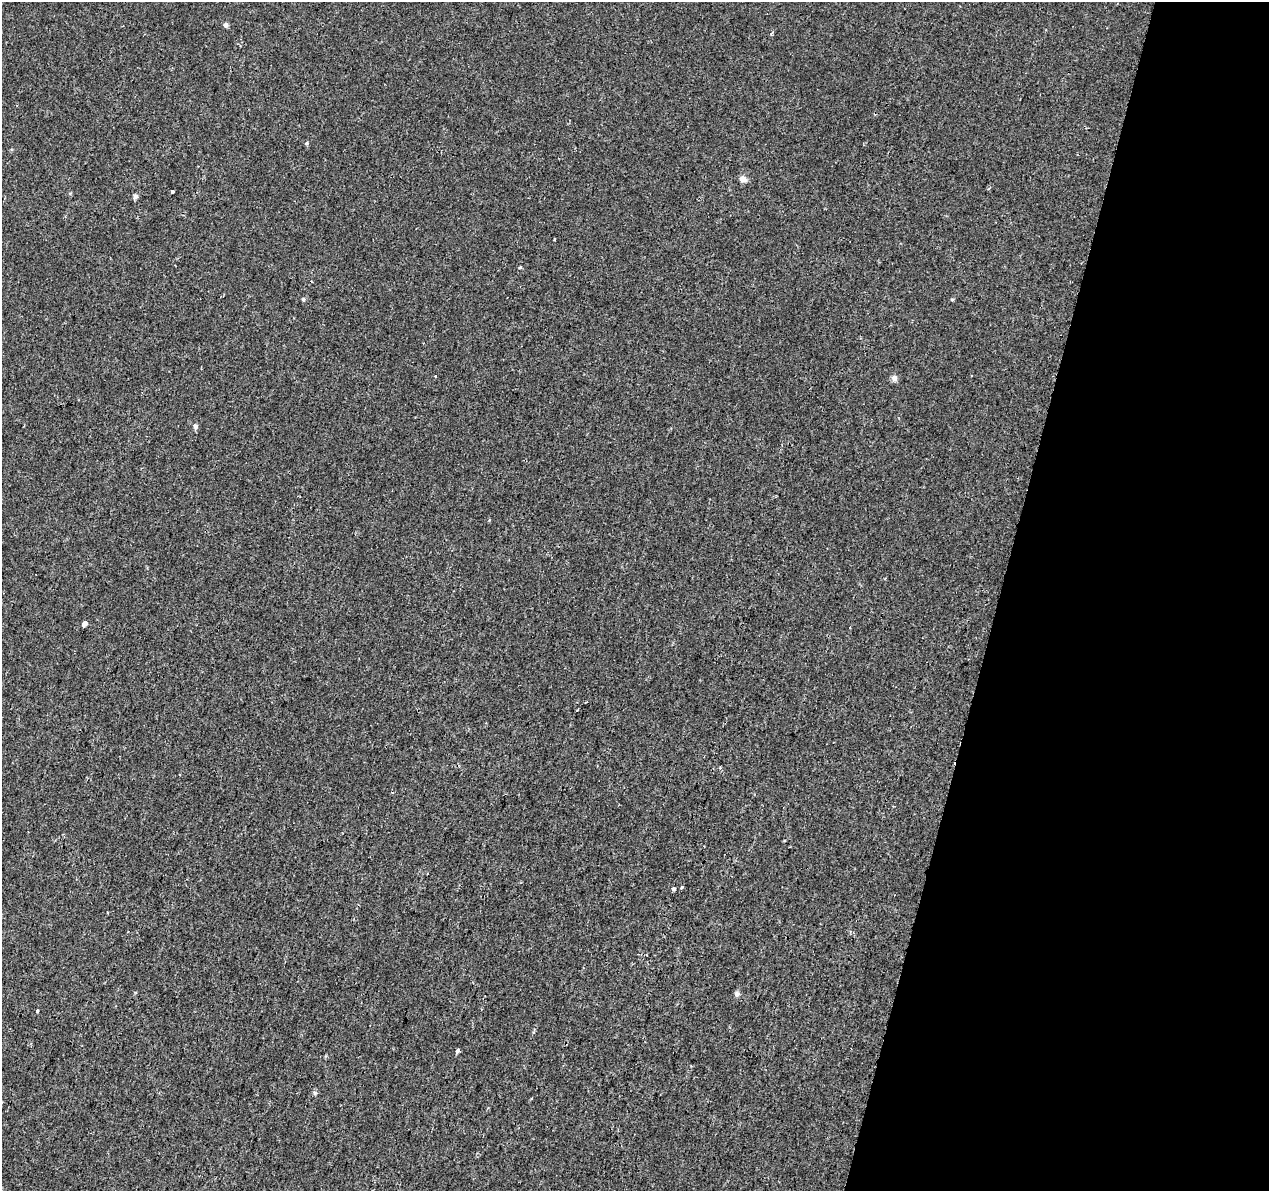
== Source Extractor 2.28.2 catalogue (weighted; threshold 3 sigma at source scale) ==
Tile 8 of 4 x 4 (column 4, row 2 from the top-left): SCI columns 3827-5093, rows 2719-3907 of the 5108 x 5377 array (HDU 1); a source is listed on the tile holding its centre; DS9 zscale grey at full resolution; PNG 1271 x 1193 px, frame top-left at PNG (2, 2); no overlay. Shown black and unused: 21% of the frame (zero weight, under 2 of 3 exposures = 3% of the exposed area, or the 3 px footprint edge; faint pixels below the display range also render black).
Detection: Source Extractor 2.28.2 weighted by HDU 2 'WHT'; one run over the whole footprint, this tile lists its part. Background 0.00121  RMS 0.0038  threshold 0.017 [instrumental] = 3 sigma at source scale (4.5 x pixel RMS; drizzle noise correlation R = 1.50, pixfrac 1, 0.0396/0.0396 arcsec/px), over >= 5 px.
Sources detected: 22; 2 cosmic-ray / hot-pixel residue — not listed; the other 20 listed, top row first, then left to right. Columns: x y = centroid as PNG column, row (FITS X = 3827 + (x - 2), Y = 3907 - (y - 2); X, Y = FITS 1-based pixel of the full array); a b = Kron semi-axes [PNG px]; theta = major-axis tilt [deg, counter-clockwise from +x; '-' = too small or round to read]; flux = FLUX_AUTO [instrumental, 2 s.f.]
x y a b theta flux
226 25 6 6 - 0.84
307 143 5 4 - 0.46
743 179 8 6 -31 2.1
172 192 4 3 - 2.4
135 196 6 6 - 0.94
520 267 3 3 - 0.64
303 299 5 4 - 0.47
952 299 6 3 -19 0.32
435 376 3 3 - 2
894 378 8 7 - 1.3
195 426 7 6 - 0.89
85 624 4 4 - 5.9
577 710 3 2 - 0.31
681 887 4 3 - 0.63
673 889 4 4 - 1.7
646 955 3 2 - 0.33
737 994 7 6 - 0.94
37 1011 4 3 - 0.96
458 1050 4 3 - 2
315 1093 6 4 -46 0.55